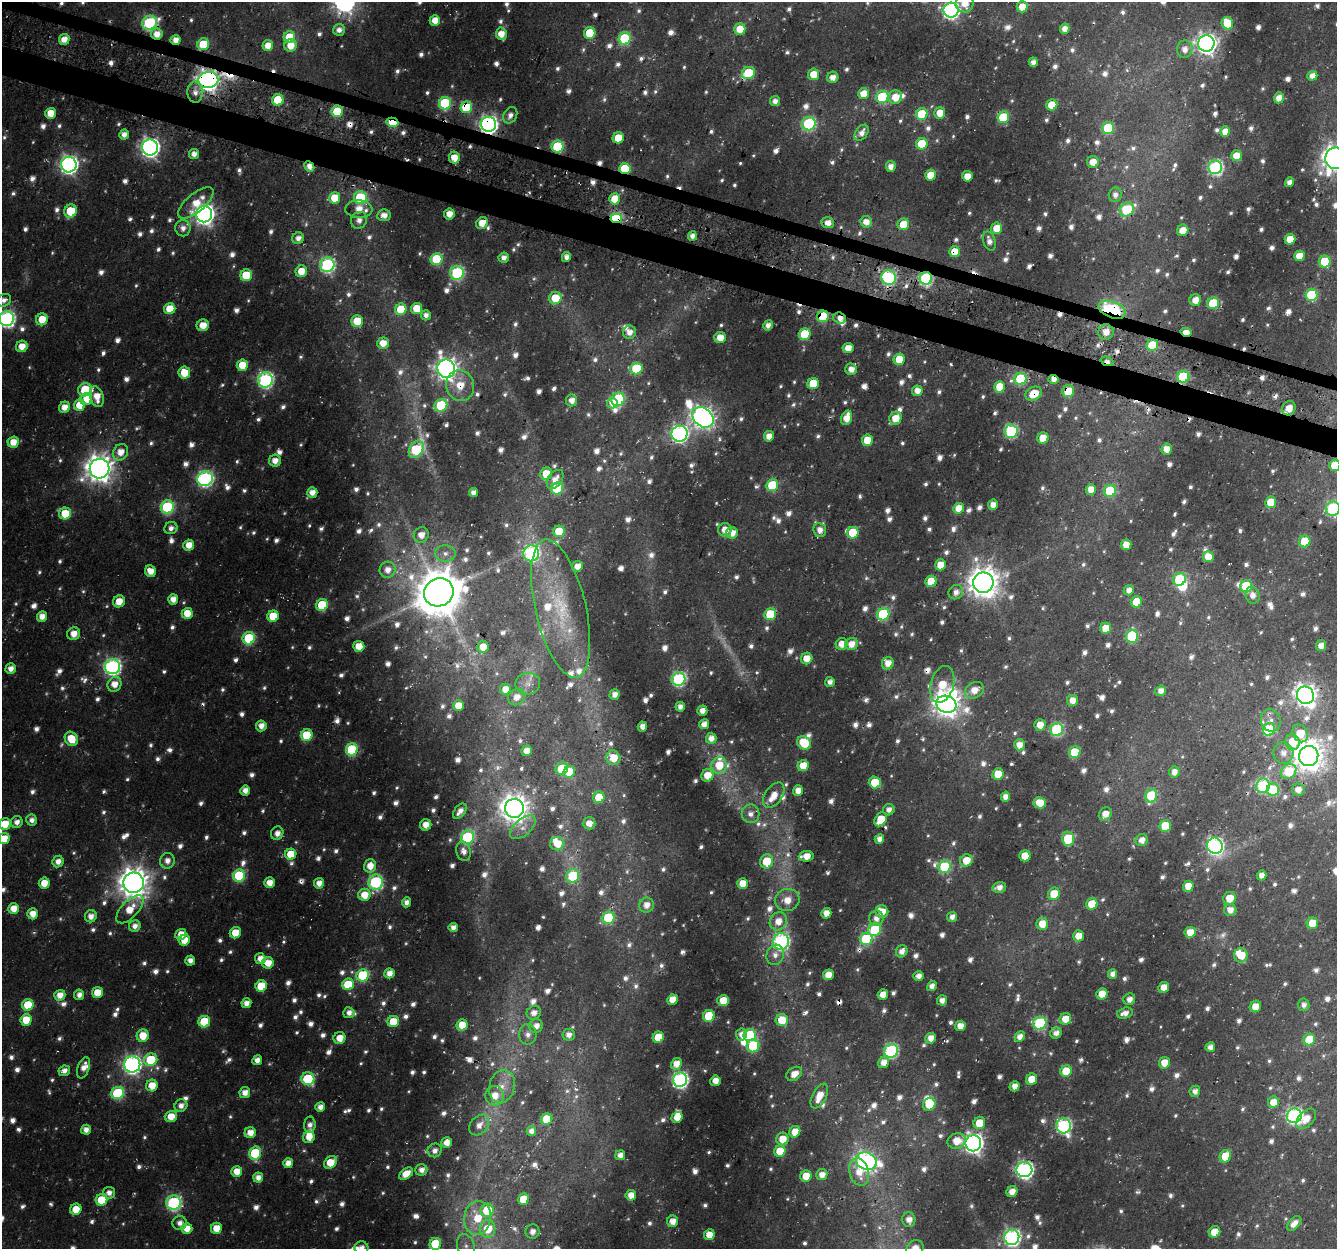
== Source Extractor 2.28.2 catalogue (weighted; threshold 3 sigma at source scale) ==
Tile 11 of 4 x 4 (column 3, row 3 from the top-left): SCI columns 2700-4034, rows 1574-2820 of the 5393 x 5592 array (HDU 1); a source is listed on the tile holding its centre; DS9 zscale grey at full resolution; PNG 1339 x 1251 px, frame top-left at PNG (2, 2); each listed source drawn as its Kron ellipse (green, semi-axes under 4 px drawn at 4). Shown black and unused: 3% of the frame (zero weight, under 3 of 4 exposures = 4% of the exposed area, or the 3 px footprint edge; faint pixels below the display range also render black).
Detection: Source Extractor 2.28.2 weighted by HDU 2 'WHT'; one run over the whole footprint, this tile lists its part. Background 0.0137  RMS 0.0041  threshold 0.0186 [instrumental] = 3 sigma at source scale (4.5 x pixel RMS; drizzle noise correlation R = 1.50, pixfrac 1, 0.0396/0.0396 arcsec/px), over >= 5 px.
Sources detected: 1356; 92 too faint to see at this stretch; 3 inside a brighter object's white glare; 14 cosmic-ray / hot-pixel residue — neither listed nor drawn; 22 inside a brighter listed object's ellipse — not listed separately; of the other 1225, all 500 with FLUX_AUTO >= 2.96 (the completeness limit of this list) listed and drawn (725 fainter detections not listed), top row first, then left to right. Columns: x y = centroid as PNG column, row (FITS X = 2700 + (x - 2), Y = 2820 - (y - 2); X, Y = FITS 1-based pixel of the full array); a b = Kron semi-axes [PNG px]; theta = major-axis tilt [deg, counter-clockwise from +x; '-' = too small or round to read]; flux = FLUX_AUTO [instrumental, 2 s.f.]
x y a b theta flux
965 3 9 9 - 6.9
1022 7 5 5 - 8.4
951 10 7 7 - 160
435 20 5 5 - 6.5
150 23 7 7 - 76
1227 23 6 5 - 17
740 29 5 5 - 9.7
1065 29 5 5 - 4.3
339 30 6 5 - 3.2
590 33 6 5 - 19
157 34 6 5 - 5.6
501 34 6 5 - 7.4
289 37 6 6 - 15
625 38 6 6 - 41
64 39 5 5 - 6.4
176 40 5 5 - 5
1206 43 8 8 - 300
203 44 6 5 - 24
268 45 5 5 - 6.3
290 45 6 6 - 7.2
1185 49 9 7 76 3.9
1033 62 4 4 - 3.3
748 73 7 6 - 30
814 74 6 5 - 8.7
1312 76 5 4 - 4.7
833 77 6 5 - 3.9
208 80 10 8 9 390
195 92 11 7 -87 3.9
864 94 5 5 - 10
882 97 6 6 - 51
895 97 7 6 - 8.3
1279 98 5 5 - 5.5
278 100 6 5 - 24
775 101 5 5 - 3.5
445 103 6 6 - 45
1052 105 5 5 - 14
466 107 6 5 - 30
337 111 6 5 - 24
51 113 5 5 - 9.6
940 113 6 5 - 7.4
922 114 6 5 - 26
510 115 9 6 62 3.1
1003 117 6 5 - 29
392 122 6 4 -14 29
488 124 7 7 - 220
809 124 7 6 - 71
1108 128 6 6 - 32
1225 131 5 5 - 5.6
862 133 9 6 54 3.8
124 135 5 5 - 3.9
618 138 6 5 - 12
922 144 6 5 - 21
150 147 8 8 - 260
557 147 6 6 - 42
194 154 5 5 - 4.1
1237 156 5 5 - 7.7
454 158 6 5 - 8.1
1335 158 11 10 - 430
1093 162 6 6 - 6.9
69 165 8 7 - 210
309 166 5 4 - 4.4
891 166 5 5 - 3.7
1215 167 7 7 - 110
625 169 5 5 - 25
931 175 5 5 - 11
967 176 5 5 - 7.1
1290 182 5 4 - 3.1
1115 195 7 6 - 3.1
335 198 6 5 - 13
360 198 6 6 - 36
615 199 5 5 - 11
196 203 22 9 40 10
359 209 13 9 -3 7.6
1127 209 7 6 - 42
71 211 7 6 - 19
204 214 8 8 - 330
449 214 5 5 - 4.9
384 215 7 6 - 4
616 218 6 5 - 62
359 220 9 8 - 3.4
866 222 6 5 - 5.4
482 223 6 5 - 7.2
827 223 6 5 - 4.8
903 224 6 5 - 11
183 228 8 7 - 3.5
997 228 6 5 - 9.4
1183 230 6 5 - 7.3
692 236 4 4 - 3.3
298 238 6 5 - 3.5
1290 239 5 5 - 9.5
989 241 9 6 -73 3.3
955 252 5 5 - 11
1299 256 5 5 - 8
566 257 5 4 - 3.2
504 258 5 5 - 3.4
436 259 6 5 - 32
1325 262 6 6 - 22
327 265 7 7 - 100
301 271 6 5 - 8.4
457 273 7 6 - 76
246 275 6 5 - 24
889 277 7 7 - 75
926 278 6 6 - 82
1311 295 6 6 - 34
555 298 6 6 - 13
4 300 7 6 - 3
1195 300 6 5 - 5.4
1213 303 6 5 - 29
170 309 5 5 - 13
401 309 6 5 - 15
417 309 6 5 - 12
1112 310 14 8 -22 78
426 315 5 5 - 3.1
823 316 6 6 - 29
840 318 6 5 - 3.5
7 319 7 7 - 140
42 319 6 5 - 9.6
357 321 6 6 - 13
203 325 6 6 - 6.3
768 325 5 4 - 3.3
629 332 6 6 - 4.6
1106 332 8 7 - 5.5
1186 332 6 4 -13 8.9
805 334 6 5 - 26
720 337 5 5 - 6.5
383 343 6 6 - 6.7
1152 345 6 5 - 22
22 346 6 5 - 6.1
848 348 5 5 - 5.8
899 359 5 5 - 12
1107 361 6 4 -18 3.4
242 365 5 5 - 11
446 369 9 9 - 360
636 369 6 6 - 32
851 369 6 5 - 4.6
184 373 6 5 - 12
1183 377 6 6 - 43
1020 379 6 6 - 42
1054 379 5 4 - 4.2
265 380 7 7 - 130
813 384 6 5 - 17
460 385 15 14 - 10
1000 387 6 5 - 13
85 390 7 6 - 23
917 391 5 5 - 5.1
1068 391 6 6 - 18
1034 394 8 6 30 12
97 397 11 6 -72 7.6
86 399 6 5 - 8.9
618 399 7 6 - 51
572 400 6 5 - 4
612 403 5 5 - 4.3
80 405 6 5 - 11
441 405 7 6 - 38
64 407 6 5 - 5.5
1289 408 7 6 - 6.9
703 417 12 9 -40 360
846 418 7 5 71 7.2
895 418 7 6 - 8.7
1011 431 6 6 - 68
679 434 8 8 - 170
769 436 5 5 - 5.5
1043 438 6 5 - 10
867 440 6 5 - 11
13 442 6 5 - 6.9
416 449 9 6 59 57
1166 449 5 5 - 5.1
120 452 8 7 - 7.4
275 461 6 6 - 5.1
1335 465 5 5 - 12
100 468 10 9 - 650
546 474 6 5 - 13
205 479 8 7 - 130
555 479 11 7 54 5
772 485 6 5 - 35
557 488 6 6 - 31
1091 489 5 5 - 5.9
1110 491 6 6 - 26
473 492 5 4 - 3.3
312 493 5 5 - 4.8
1271 502 6 5 - 13
993 505 5 5 - 4.8
167 507 6 6 - 59
959 508 5 5 - 8.7
1333 509 7 7 - 83
65 514 6 6 - 14
171 528 6 6 - 3
725 530 7 6 - 5.9
820 530 7 6 - 4.3
559 531 6 5 - 19
732 533 6 5 - 5.6
853 533 6 5 - 18
421 535 8 7 - 5.4
1305 541 6 5 - 16
189 545 5 5 - 7.5
1126 545 5 5 - 6.5
445 553 10 8 -5 3.2
531 553 8 8 - 97
1208 557 5 5 - 8.2
940 565 5 5 - 8.7
577 566 5 5 - 5.2
388 570 8 8 - 4.5
150 571 6 5 - 6.6
1179 579 7 6 - 40
931 581 6 5 - 18
983 583 10 10 - 810
1246 586 6 6 - 30
1129 590 5 5 - 4.4
439 592 15 14 - 2000
956 592 7 6 - 3.8
1252 595 8 7 - 3.5
173 599 5 5 - 4.9
119 601 6 5 - 7.2
1136 602 6 5 - 14
322 605 6 5 - 28
561 608 71 25 -77 41
187 613 5 5 - 10
770 614 6 5 - 27
883 614 6 6 - 48
42 616 5 5 - 5.3
273 616 6 5 - 16
1106 628 5 5 - 7.6
74 634 7 6 - 5.5
1132 636 6 6 - 44
249 638 6 6 - 42
842 644 6 5 - 5.9
851 644 6 6 - 6
359 646 5 5 - 8.6
1321 646 5 5 - 3.5
483 647 6 5 - 6.6
807 658 6 5 - 7.3
888 663 6 6 - 5.8
112 667 8 7 - 150
11 668 5 5 - 4.2
679 679 7 6 - 88
830 682 5 5 - 3.2
114 684 8 6 61 6.4
528 684 12 11 - 3.8
942 684 19 11 74 13
505 689 5 5 - 6.4
974 690 10 7 30 6.3
1161 691 5 5 - 3.8
614 695 5 5 - 4.1
1305 695 9 8 - 360
517 697 9 8 - 4.9
1072 700 5 5 - 4.8
946 704 10 8 -18 520
458 706 5 5 - 8.5
680 707 5 4 - 3.1
702 711 5 5 - 4.6
1271 720 11 9 -70 3.8
704 724 5 5 - 4.5
1040 725 6 5 - 6.3
261 726 5 5 - 4.2
642 727 5 4 - 4.4
1269 729 6 6 - 39
1057 730 6 6 - 59
1300 733 9 7 -59 12
307 735 6 5 - 21
711 738 5 5 - 4.3
71 739 7 6 - 12
1292 742 8 7 - 15
804 743 7 6 - 17
1019 745 5 5 - 5
352 749 6 6 - 49
527 751 5 5 - 5
1075 752 6 5 - 25
1283 753 10 10 - 4.4
1309 756 10 9 - 730
613 758 7 6 - 12
719 765 8 7 - 11
803 766 6 5 - 11
562 769 6 6 - 20
569 772 6 5 - 15
1174 772 6 5 - 4
1288 772 8 7 - 25
998 774 6 5 - 11
707 775 6 6 - 7.9
875 783 6 6 - 16
1263 786 7 6 - 59
245 790 5 5 - 4.6
1273 790 6 6 - 28
1298 790 6 6 - 4.1
798 791 5 5 - 5.6
774 795 14 8 55 6.7
1151 796 7 6 - 31
599 797 6 5 - 15
1005 797 5 4 - 4.1
1040 803 6 5 - 9.5
514 808 9 9 - 630
889 810 6 5 - 3.2
460 811 9 5 51 3.8
751 814 9 9 - 3.5
1105 814 7 6 - 5.8
881 819 7 5 53 11
32 820 5 5 - 3.2
17 822 6 6 - 3.5
589 823 6 6 - 4.6
5 824 6 5 - 14
426 825 6 5 - 4.8
1165 826 6 5 - 16
523 827 15 8 41 3.4
277 833 7 6 - 3.4
467 837 7 6 - 60
4 839 5 5 - 10
879 839 5 4 - 3.8
1068 839 7 6 - 21
1142 840 6 5 - 4.7
557 844 7 6 - 8.9
1215 846 8 7 - 150
464 851 10 7 -77 3.4
291 854 5 5 - 12
806 856 7 5 5 7.3
1025 856 5 5 - 12
966 860 6 6 - 8.5
167 861 8 7 - 4.2
767 861 7 6 - 13
58 862 6 5 - 4.4
370 866 7 6 - 6.6
945 867 6 6 - 42
1261 875 5 4 - 4.1
239 876 6 6 - 39
573 876 7 6 - 33
376 882 7 7 - 77
44 883 5 5 - 8.2
134 883 10 10 - 790
269 883 5 5 - 6.4
319 883 5 5 - 4.8
743 883 5 5 - 9.7
1188 886 5 5 - 8.4
999 887 7 5 13 3.6
1054 894 6 6 - 11
364 895 6 6 - 8.3
1230 898 6 6 - 7.6
787 900 12 11 - 6.8
406 902 5 4 - 3.5
1092 904 6 5 - 14
646 905 7 7 - 4.7
14 909 5 5 - 7.7
130 909 17 8 46 9.8
1230 910 6 6 - 4.5
882 911 6 6 - 6.8
826 913 5 5 - 5.9
33 914 5 5 - 6.6
91 916 6 6 - 4.3
952 917 5 5 - 3.5
608 918 6 6 - 40
876 918 7 7 - 3.9
778 921 9 8 - 6.7
1312 923 6 5 - 15
1042 924 6 6 - 9.5
135 926 6 5 - 3.5
453 927 5 4 - 3.2
875 930 7 6 - 29
1190 932 6 5 - 7.3
235 933 6 5 - 9.6
181 934 5 5 - 7.1
1078 936 5 5 - 6.6
866 939 6 6 - 43
184 940 5 5 - 8.3
781 942 8 7 - 130
902 951 6 5 - 4.2
775 955 10 8 74 3.5
1241 955 7 6 - 8.8
260 959 5 5 - 5.3
190 960 5 5 - 3.3
268 963 6 5 - 7.7
389 973 5 5 - 4.9
1112 974 5 4 - 3.4
363 975 6 6 - 38
828 975 5 5 - 6.7
919 976 5 5 - 3.1
348 984 6 5 - 18
261 986 6 5 - 17
932 986 5 4 - 3.7
1164 987 5 5 - 7.5
97 993 5 5 - 11
1102 994 6 5 - 10
60 995 5 5 - 5.7
79 995 5 5 - 3.5
883 995 5 5 - 6.4
1129 999 6 5 - 3.3
673 1000 5 5 - 8.7
942 1000 5 5 - 3.2
723 1001 6 5 - 11
246 1003 5 5 - 4.3
28 1005 6 5 - 16
1304 1005 6 6 - 3
1255 1006 6 5 - 6.3
349 1013 5 5 - 3.5
534 1013 7 6 - 3.9
1125 1013 8 5 16 3.7
709 1016 6 5 - 24
1065 1019 6 5 - 8
26 1020 6 5 - 13
782 1020 6 6 - 12
204 1022 6 5 - 23
393 1022 6 5 - 12
1040 1023 7 6 - 60
462 1025 5 5 - 11
536 1026 7 6 - 4.2
960 1026 5 5 - 5.6
1056 1033 6 5 - 3.5
528 1034 10 8 -90 3.4
741 1034 6 5 - 3.6
569 1035 6 6 - 3.8
750 1035 6 6 - 48
143 1036 6 6 - 11
658 1037 6 5 - 15
1020 1037 5 5 - 4.4
340 1038 6 6 - 6.5
931 1038 5 5 - 4.9
1309 1040 6 5 - 21
753 1046 6 6 - 32
1210 1047 5 4 - 3.9
891 1051 7 6 - 79
151 1060 7 6 - 24
257 1060 5 4 - 4.2
884 1062 6 5 - 5
1164 1063 6 5 - 8.4
132 1064 8 8 - 200
676 1064 6 5 - 5.8
83 1068 11 6 70 4.7
64 1071 6 5 - 3.8
1066 1071 6 5 - 17
794 1074 8 6 36 6
308 1079 6 6 - 36
1032 1079 6 5 - 9.1
680 1080 7 7 - 150
715 1081 5 5 - 5.4
152 1086 6 5 - 8.6
502 1086 17 12 76 7
1015 1086 5 5 - 4.7
1195 1091 6 5 - 3.3
245 1092 5 5 - 4.8
118 1093 6 6 - 48
495 1096 10 9 - 7.1
819 1096 13 7 63 8.5
1273 1102 6 5 - 7.6
929 1104 7 6 - 15
181 1106 6 6 - 3.7
320 1107 5 5 - 4
171 1116 6 5 - 8
1294 1116 7 7 - 140
677 1117 5 5 - 7.5
547 1119 6 5 - 16
1306 1119 12 7 46 6
979 1123 6 6 - 11
310 1125 8 5 87 3.1
479 1125 11 8 50 4.1
1064 1126 8 7 - 110
86 1130 5 5 - 3.5
531 1131 5 4 - 3.2
795 1132 6 5 - 7.4
250 1133 5 5 - 6.1
309 1137 6 5 - 6.5
782 1139 6 6 - 7.6
957 1141 9 7 21 8
447 1143 5 5 - 6
973 1143 8 8 - 290
435 1150 7 6 - 3.1
780 1151 6 5 - 15
255 1153 6 6 - 38
620 1155 5 4 - 4
1225 1156 6 5 - 16
866 1161 11 8 -21 180
330 1162 7 5 45 11
288 1163 5 5 - 5.1
421 1170 6 5 - 3.7
1024 1170 8 7 - 180
237 1171 5 5 - 8.3
859 1172 14 9 -74 8
406 1174 8 5 36 8.1
822 1175 6 5 - 4.7
806 1176 6 5 - 9.9
258 1177 5 5 - 4.1
1012 1192 6 5 - 5.6
109 1193 6 6 - 3.5
631 1195 5 5 - 6.1
524 1199 6 5 - 16
101 1200 6 5 - 16
174 1203 7 7 - 100
76 1209 6 5 - 9.7
487 1210 7 6 - 20
477 1218 17 13 82 15
909 1220 7 6 - 4.6
673 1221 6 5 - 5.5
180 1223 7 7 - 3.4
1294 1224 9 5 47 4.4
187 1228 5 5 - 6.9
216 1228 6 5 - 8.9
488 1229 9 8 - 17
532 1232 7 7 - 4
1214 1232 6 5 - 9.3
709 1235 5 5 - 8.8
1012 1237 8 7 - 150
435 1244 6 5 - 26
466 1246 12 8 -74 3.5
361 1248 7 6 - 3.6
915 1248 9 7 39 6.8
Overlapping masked pixels (flux is a lower limit): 41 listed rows (the first 20) at x y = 150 23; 157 34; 176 40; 203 44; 748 73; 208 80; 466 107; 337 111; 510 115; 392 122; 488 124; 557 147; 309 166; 625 169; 360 198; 204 214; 616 218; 482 223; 827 223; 955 252
Isophote crosses this tile's border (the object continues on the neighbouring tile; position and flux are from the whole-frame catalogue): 13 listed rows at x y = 965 3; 951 10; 1335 158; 4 300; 7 319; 1335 465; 1333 509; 5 824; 4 839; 435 1244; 466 1246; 361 1248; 915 1248